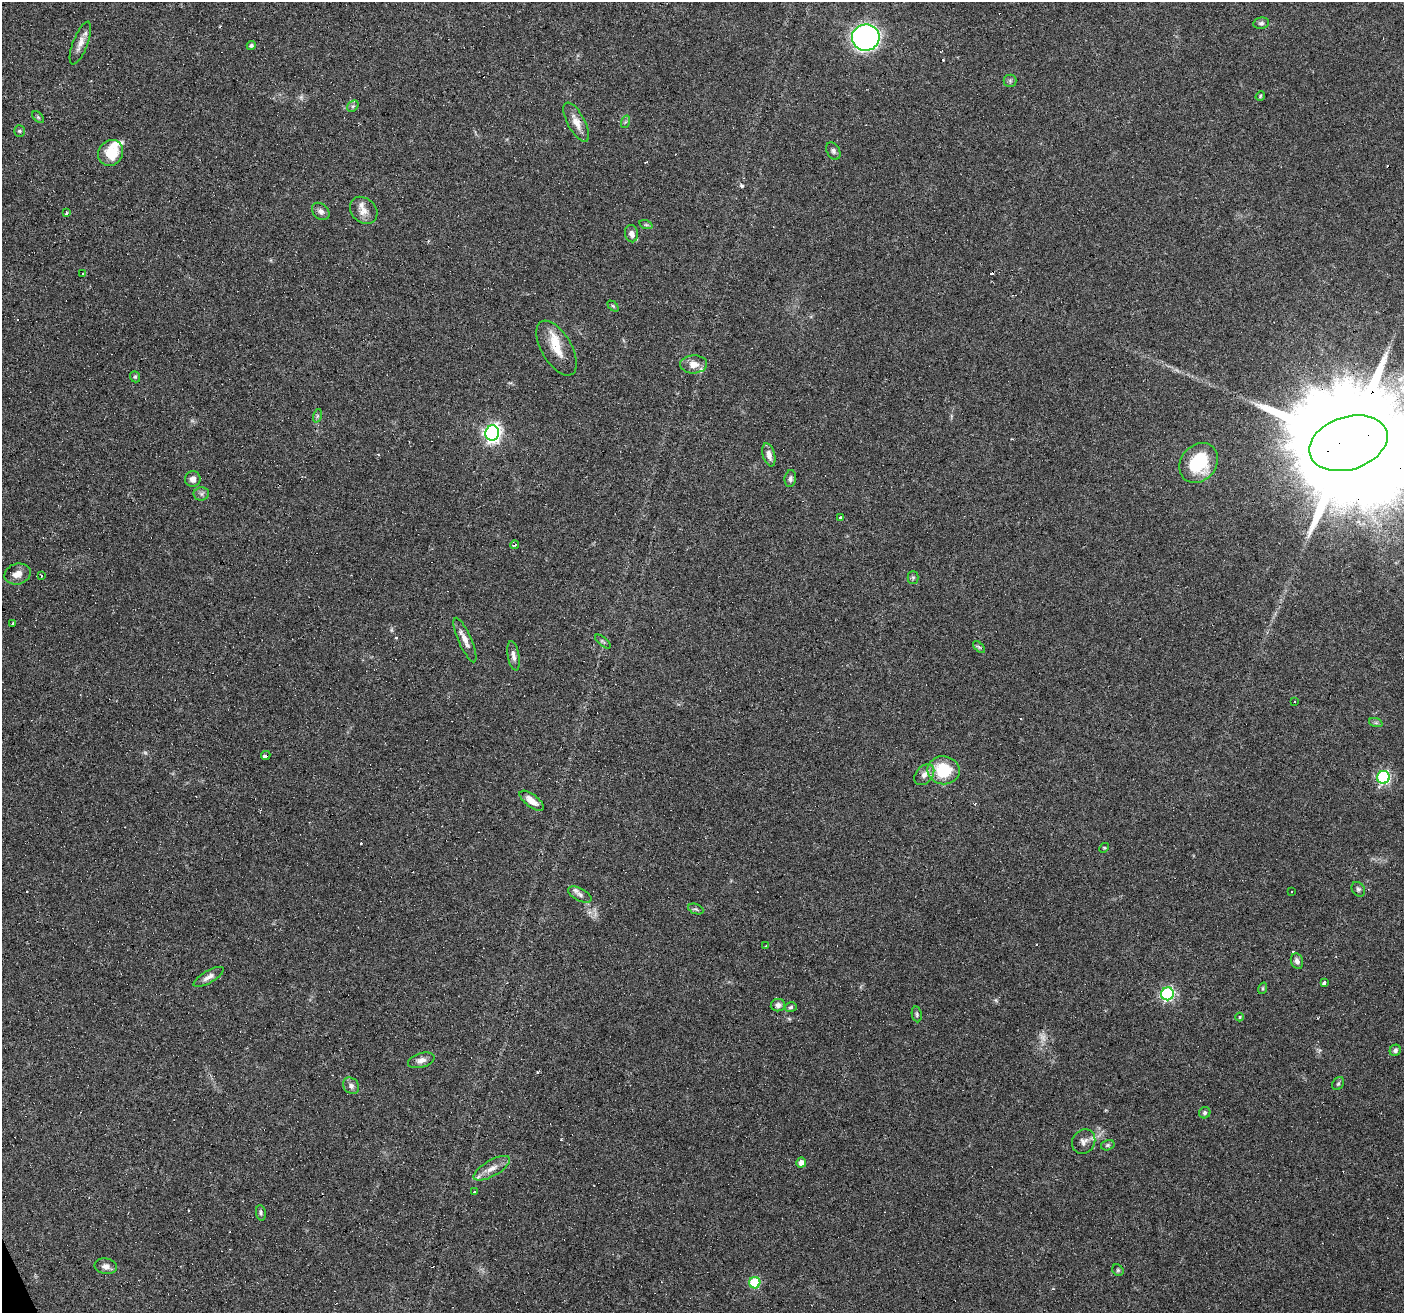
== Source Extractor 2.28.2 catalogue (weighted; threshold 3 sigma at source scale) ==
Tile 7 of 4 x 4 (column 3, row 2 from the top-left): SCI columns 2807-4208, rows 2706-4016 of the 5611 x 5467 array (HDU 1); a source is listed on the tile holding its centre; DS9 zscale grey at full resolution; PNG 1406 x 1315 px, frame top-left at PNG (2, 2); each listed source drawn as its Kron ellipse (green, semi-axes under 4 px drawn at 4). Shown black and unused: <1% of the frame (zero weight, under 4 of 8 exposures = <1% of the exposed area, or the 3 px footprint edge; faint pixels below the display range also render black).
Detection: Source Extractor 2.28.2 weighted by HDU 2 'WHT'; one run over the whole footprint, this tile lists its part. Background 0.0498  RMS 0.0024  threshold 0.00977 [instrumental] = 3 sigma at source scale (4.09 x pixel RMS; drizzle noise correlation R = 1.36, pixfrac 0.8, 0.0396/0.0396 arcsec/px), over >= 5 px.
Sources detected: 103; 2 too faint to see at this stretch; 20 cosmic-ray / hot-pixel residue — neither listed nor drawn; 4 inside a brighter listed object's ellipse — not listed separately; the other 77 listed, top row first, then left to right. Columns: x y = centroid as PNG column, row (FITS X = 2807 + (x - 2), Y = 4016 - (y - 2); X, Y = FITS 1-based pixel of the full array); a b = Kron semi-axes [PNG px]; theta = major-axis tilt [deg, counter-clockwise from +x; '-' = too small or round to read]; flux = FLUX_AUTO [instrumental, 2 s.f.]
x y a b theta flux
1261 23 8 5 10 0.55
866 37 14 13 - 70
80 43 23 7 69 2
251 45 4 4 - 0.58
1010 81 6 6 - 0.49
1260 96 5 4 - 0.27
353 106 6 5 - 0.43
38 117 7 4 -45 0.34
576 122 22 8 -62 2.4
625 122 6 4 71 0.33
19 131 5 5 - 0.32
833 151 9 6 -59 0.66
111 153 13 12 - 6
364 210 15 12 -43 1.9
321 211 10 7 -43 0.94
66 213 4 3 - 0.43
646 225 7 4 -18 0.35
631 234 8 6 -85 1.1
83 273 3 3 - 0.7
613 306 6 4 -44 0.28
556 348 30 15 -60 4.7
694 364 13 9 2 2
135 377 6 4 -69 0.33
317 416 7 4 72 0.36
492 433 7 7 - 80
1348 443 40 26 18 11000
769 455 12 6 -75 1.4
1199 463 21 17 50 13
790 478 8 5 82 0.61
193 479 8 7 - 1.1
201 494 8 6 8 0.63
840 518 3 3 - 11
514 545 4 3 - 0.37
18 574 13 10 16 1.9
41 576 3 3 - 7.2
913 578 6 5 - 0.42
13 624 3 3 - 1.8
465 640 24 6 -66 2
603 641 9 3 -40 0.36
979 647 7 4 -44 0.36
513 656 15 5 -80 1
1294 702 3 3 - 0.42
1376 723 7 4 -18 0.41
266 756 5 3 - 6.6
943 770 16 14 -10 8.7
924 775 12 8 49 1.4
1383 777 6 6 - 32
532 801 14 6 -37 2.3
1104 848 5 4 - 0.24
1358 889 8 6 -54 0.5
1292 892 3 3 - 1.5
580 894 13 6 -28 1
696 909 8 5 -23 0.42
766 946 3 3 - 0.66
1297 961 8 6 -70 0.91
209 977 17 6 29 1.2
1324 983 3 3 - 3
1263 988 6 4 72 0.3
1167 994 6 6 - 31
778 1005 7 6 - 0.86
791 1007 6 4 16 0.4
917 1014 8 5 -81 0.4
1240 1017 4 3 - 0.2
1395 1050 6 5 - 0.58
421 1060 13 7 17 1.2
1338 1084 7 5 54 0.42
351 1086 9 7 -47 0.83
1205 1113 6 5 - 0.55
1084 1141 13 11 55 1.4
1108 1145 7 5 16 0.37
801 1163 5 5 - 1.4
492 1168 20 8 30 2.2
475 1192 3 3 - 0.66
261 1213 8 5 -81 0.43
106 1266 11 7 -10 1.1
1118 1270 6 5 - 0.37
755 1283 6 5 - 12
Overlapping masked pixels (flux is a lower limit): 2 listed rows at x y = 1348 443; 266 756
Isophote crosses this tile's border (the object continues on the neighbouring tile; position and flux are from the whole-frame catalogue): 1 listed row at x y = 1348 443